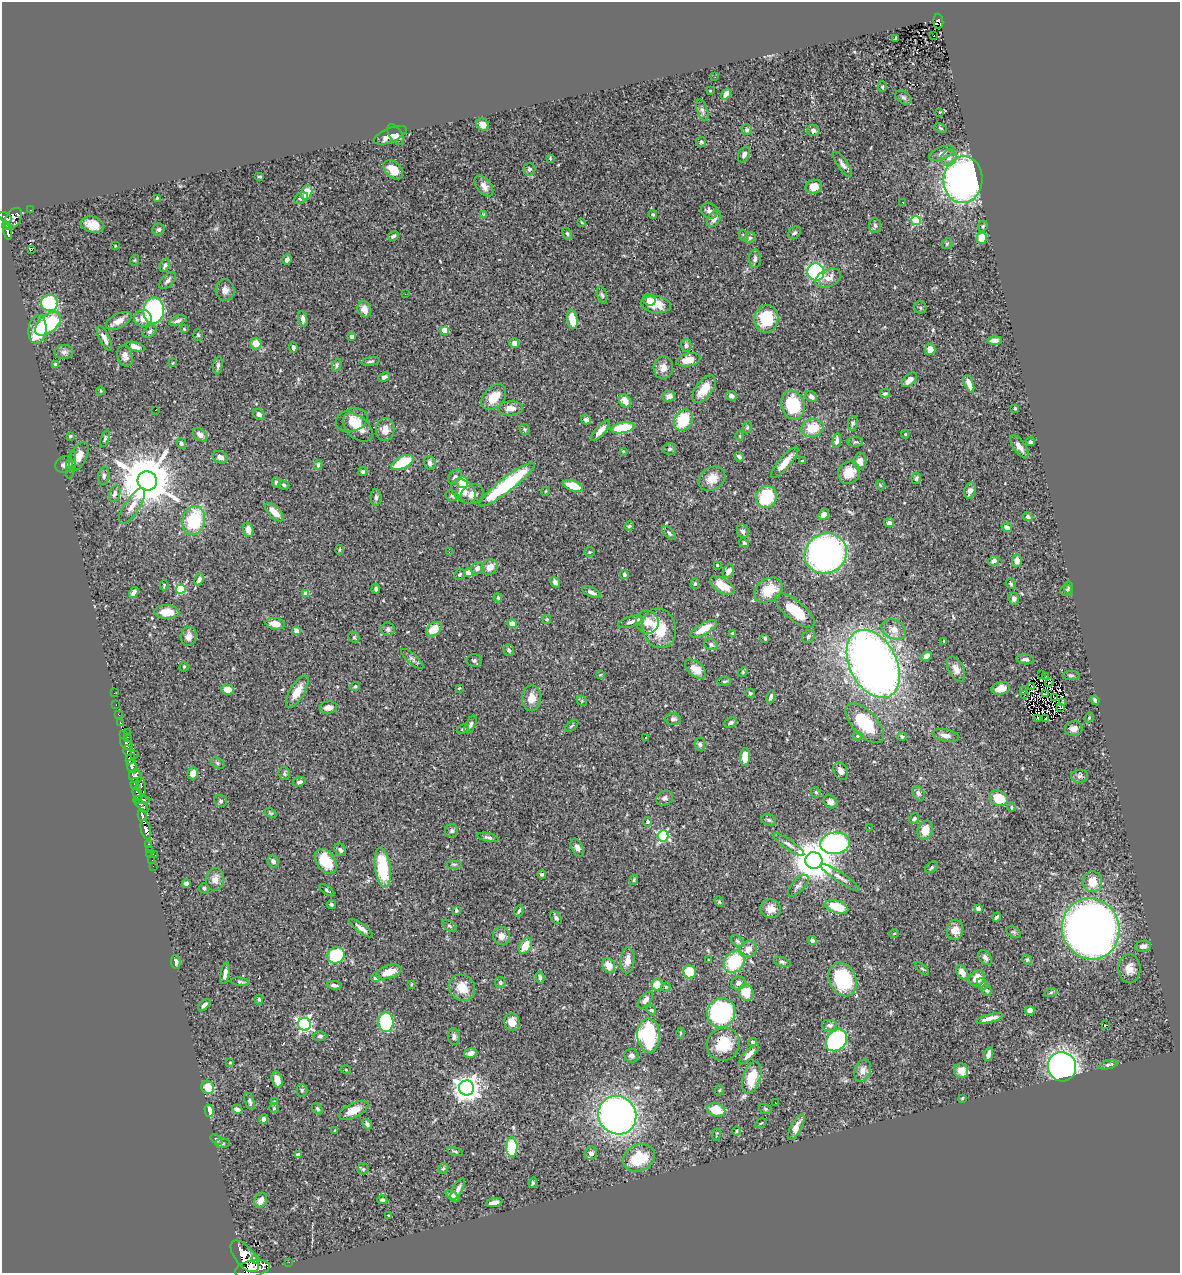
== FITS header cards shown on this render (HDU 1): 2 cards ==
NAXIS1  =                 1178
NAXIS2  =                 1271

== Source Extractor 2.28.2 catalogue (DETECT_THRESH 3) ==
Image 1178 x 1271 px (HDU 1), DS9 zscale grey, 1 PNG px = 1 image px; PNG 1182 x 1275 px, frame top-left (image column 1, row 1271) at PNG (2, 2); each listed source drawn as its Kron ellipse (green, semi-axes under 4 px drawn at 4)
Background 0.617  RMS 0.025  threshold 0.0758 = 3 sigma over >= 5 px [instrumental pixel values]
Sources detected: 479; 2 with non-positive FLUX_AUTO (blend fragments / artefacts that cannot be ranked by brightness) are neither listed nor drawn; the other 477 listed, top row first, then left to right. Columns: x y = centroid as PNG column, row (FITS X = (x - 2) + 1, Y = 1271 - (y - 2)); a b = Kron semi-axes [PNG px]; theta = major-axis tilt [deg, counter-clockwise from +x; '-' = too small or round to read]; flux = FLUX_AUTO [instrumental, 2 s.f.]
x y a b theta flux
938 21 8 5 -86 140
934 36 2 2 - 1.5
895 38 3 2 - 1.3
715 77 2 2 - 1.3
882 87 5 4 - 2.5
710 91 3 2 - 1.2
726 94 6 4 55 8.7
904 98 9 5 -34 4
702 110 11 5 -72 5.1
940 112 2 2 - 1.1
483 125 6 5 - 17
941 128 6 3 -26 2
747 130 5 5 - 3.2
813 130 6 5 - 6.4
390 135 17 7 22 17
395 135 11 6 -57 7.9
701 142 5 5 - 2.4
942 153 13 6 21 7.5
744 154 8 5 63 7
550 158 3 2 - 1.4
949 158 8 7 - 8.2
843 164 15 5 -56 7.6
529 169 6 6 - 3.9
393 170 11 7 -44 20
260 177 5 2 - 1.8
963 180 23 19 85 530
484 186 12 7 -51 11
814 187 8 7 - 18
307 193 7 5 75 19
157 198 3 2 - 1.5
301 198 8 5 30 5.5
903 202 3 2 - 6.2
30 210 2 2 - 4.1
709 211 9 7 -36 6.4
483 214 3 3 - 1.1
653 214 4 3 - 2
5 217 7 4 -31 300
13 218 11 7 59 470
714 219 9 6 59 9.7
916 221 5 4 - 110
582 222 3 2 - 1.6
92 225 12 8 -14 20
875 225 7 5 -86 4.3
6 226 4 3 - 140
983 226 6 4 66 2.5
158 229 6 5 - 3.6
8 232 8 3 -81 160
794 233 7 5 43 3.7
567 234 6 4 -62 2.7
743 235 6 3 -59 2.1
393 236 6 4 30 4.4
750 238 6 5 - 3.6
982 238 6 5 - 35
947 244 6 5 - 2.4
115 246 3 2 - 1.7
31 250 3 2 - 27
287 259 5 4 - 6
755 259 9 6 88 5.3
135 260 5 3 - 1.6
165 265 7 4 67 4.8
816 272 9 8 - 250
828 278 13 8 23 15
168 280 10 5 46 5.9
225 290 11 9 -85 10
405 294 3 2 - 1.5
602 295 8 5 -73 3.1
649 300 6 6 - 6.2
49 303 8 8 - 110
656 304 15 8 -9 34
920 308 6 6 - 3.2
364 309 8 6 -70 12
154 311 13 10 82 220
143 318 9 8 - 15
303 319 8 4 -78 6.6
572 319 10 5 -80 32
766 319 14 12 83 65
119 321 14 7 27 14
178 321 9 4 21 5.5
48 324 15 8 39 140
37 329 14 9 82 46
184 329 3 3 - 1.6
444 330 4 4 - 36
150 332 8 5 40 3.9
198 335 6 5 - 2.4
352 336 4 3 - 11
104 338 13 5 -64 10
994 340 7 4 1 7.6
514 343 5 4 - 7.2
256 344 6 5 - 20
686 345 6 5 - 4.9
135 347 9 4 -18 10
293 347 5 3 - 4.9
930 349 5 5 - 18
64 352 9 7 1 5.8
125 356 11 7 -75 8.7
688 360 12 6 12 21
371 361 9 3 12 2.8
172 363 4 2 - 1.2
55 364 3 3 - 3.2
337 365 7 4 70 2.6
218 366 9 4 81 4.1
663 368 11 10 - 12
384 377 6 4 25 5.3
909 380 9 5 44 12
969 384 9 4 -69 14
704 389 16 8 53 28
101 391 4 3 - 1.5
885 394 5 4 - 3.2
669 396 6 5 - 9.3
731 396 5 4 - 5.4
494 397 15 10 47 28
811 397 6 5 - 7.8
625 401 7 5 -56 16
793 405 15 11 -73 76
510 408 12 7 2 13
1015 408 3 3 - 1.6
155 410 2 2 - 0.81
259 414 6 5 - 5.4
352 420 16 11 15 17
586 420 5 4 - 4.5
683 420 11 8 59 68
853 423 7 5 81 3.1
358 427 17 11 -42 23
747 427 6 4 69 2.3
623 428 12 5 10 72
813 428 11 9 15 38
385 429 11 9 88 15
525 429 5 5 - 2.2
600 431 13 5 48 12
905 434 4 4 - 1.8
200 435 8 5 -38 10
70 436 3 3 - 2.9
740 436 5 3 - 1.5
105 439 9 4 72 3
837 441 7 4 82 6.2
855 442 8 4 0 2.8
1030 442 4 4 - 3.4
181 443 5 4 - 3.3
1019 447 13 6 -55 12
670 449 7 6 - 3.5
623 451 4 4 - 1.4
79 456 15 8 64 17
220 457 8 6 -24 7.3
739 457 5 4 - 3.9
802 461 3 3 - 2.5
860 461 8 6 86 12
402 462 12 6 27 58
785 462 20 6 50 22
430 463 7 5 -72 5.9
64 465 9 8 - 7.3
71 465 14 4 81 5
318 465 5 4 - 2.6
363 472 4 4 - 3
849 473 12 10 48 27
104 476 9 5 83 4.5
455 477 8 5 51 5.4
916 478 5 4 - 3.2
712 479 14 11 34 22
147 481 10 9 - 10000
463 482 6 5 - 44
276 483 5 4 - 4.6
507 484 34 7 38 150
284 485 6 4 -19 2.5
880 485 5 3 - 1.3
573 486 10 5 -19 40
970 490 8 6 67 11
464 491 14 10 -43 19
546 491 4 3 - 1.2
115 493 8 5 74 5.5
472 494 12 9 27 14
452 496 7 5 -14 3
376 497 8 5 89 3.7
766 497 11 10 - 83
132 506 21 7 56 15
274 512 12 5 -43 21
823 515 6 4 46 10
1028 517 5 4 - 3.8
194 521 15 11 76 100
889 523 5 4 - 5
629 526 5 4 - 1.9
1007 527 5 4 - 8.7
248 530 7 5 -75 12
743 531 7 6 - 5.4
669 533 8 4 -45 3.4
744 543 5 4 - 3.1
340 550 4 2 - 1.7
449 552 3 2 - 1.6
589 552 5 4 - 2.1
826 553 21 20 - 660
994 561 6 4 28 5.9
1017 561 6 5 - 8.7
717 565 3 3 - 1.9
490 567 8 7 - 15
477 568 6 6 - 10
728 571 7 5 59 10
468 573 4 4 - 22
460 574 6 5 - 2.9
624 574 4 4 - 3.3
199 579 6 4 63 5.5
555 582 6 4 -55 5
695 584 5 4 - 2.7
1011 584 6 4 -48 2.4
164 585 5 3 - 2.4
722 586 13 7 -33 31
1068 587 6 4 82 2.2
181 589 4 4 - 96
376 589 5 4 - 3.8
768 590 15 11 33 41
1066 590 6 5 - 2.7
591 592 10 4 -24 6.5
134 593 6 4 55 5.4
306 594 4 4 - 19
498 598 5 3 - 2.3
1014 599 6 5 - 5.4
795 611 24 9 -39 48
167 612 12 7 -2 27
547 619 4 4 - 2
630 622 13 5 18 6.5
647 622 11 11 - 21
275 624 9 6 -8 17
512 624 5 4 - 16
659 628 20 16 -73 52
388 629 7 6 - 4.1
434 629 8 6 37 26
704 629 15 5 29 27
894 629 13 9 -27 14
296 630 4 3 - 13
732 633 3 3 - 2.1
189 636 9 8 - 11
808 636 7 5 49 3.9
354 637 6 5 - 2.6
765 638 4 3 - 2.7
943 641 3 2 - 1.2
711 644 7 5 -26 4.8
509 650 6 5 - 4.6
926 656 5 4 - 7.7
412 659 14 5 -42 5.5
1025 659 9 5 -8 4.7
474 661 7 6 - 4.3
873 664 36 23 -63 1300
184 667 5 4 - 2.3
695 669 12 7 -38 17
956 669 13 7 -63 10
743 672 5 4 - 2.1
1041 674 3 2 - 2.6
600 675 4 2 - 1.1
1071 675 9 3 0 2.6
1046 676 3 2 - 2
724 681 7 3 7 2.3
1050 682 4 2 - 2
355 686 5 3 - 2.5
1031 686 3 2 - 0.78
459 688 3 3 - 1.3
1001 688 9 6 12 14
227 689 6 5 - 21
1024 690 2 2 - 1.1
297 692 18 7 59 21
114 693 3 2 - 4.2
750 693 5 4 - 2.6
1025 694 3 2 - 3.4
1045 694 4 2 - 1.8
771 697 7 4 77 5
531 698 13 9 87 21
1055 698 2 2 - 0.83
1095 700 5 3 - 4.6
582 701 6 4 -46 2.1
1063 702 3 2 - 1.6
116 704 3 2 - 13
328 707 9 6 7 12
1060 707 3 2 - 1.5
119 715 3 2 - 18
1038 718 3 2 - 2.4
1089 718 5 4 - 2.1
673 719 7 6 - 5.5
1046 719 3 2 - 1.4
121 723 4 3 - 120
731 723 6 4 24 4
865 723 25 12 -47 71
471 724 10 4 63 4.3
572 726 8 2 40 1.8
463 729 6 4 29 3
1074 729 9 7 10 10
127 732 2 2 - 27
123 734 2 2 - 20
945 735 13 6 -10 8
858 736 5 4 - 2.1
902 736 5 4 - 3.1
128 737 3 2 - 43
645 738 2 2 - 1.5
126 744 8 4 -43 190
700 744 7 5 -84 3.3
127 751 5 3 - 230
134 754 3 2 - 69
745 757 9 5 85 24
130 759 5 4 - 450
217 763 7 5 -28 3.4
131 766 6 5 - 970
840 771 9 6 -63 8.5
193 773 6 5 - 13
284 774 7 5 -73 3.1
135 776 7 6 - 650
1079 776 8 6 3 4.9
299 782 6 4 16 4.5
135 784 6 3 -84 320
141 786 9 5 -79 190
816 792 5 4 - 2.3
918 793 8 5 -58 4.3
138 794 7 4 -66 420
664 798 9 7 23 5.9
999 798 9 7 -24 49
142 800 8 3 0 290
220 801 6 6 - 3.2
830 802 7 6 - 6.6
142 806 8 4 -45 270
1011 807 5 3 - 1.7
271 813 6 4 -32 2.2
142 815 6 4 -76 340
914 819 6 4 58 2.4
769 820 7 5 -17 3.3
647 822 4 4 - 4.4
869 828 2 2 - 1.4
146 830 10 4 -77 840
925 830 9 7 70 20
452 831 6 6 - 3.7
663 836 5 5 - 210
488 837 11 4 -12 4.1
835 843 15 10 7 360
148 844 4 3 - 21
789 844 18 5 -34 8
577 847 9 5 -62 6.2
149 849 3 3 - 29
340 850 7 5 -55 4.3
150 853 3 3 - 19
155 855 3 2 - 32
152 860 2 2 - 2.5
814 860 8 8 - 5400
273 861 6 5 - 5.2
326 861 14 9 -54 60
454 864 8 3 0 2.6
153 866 2 2 - 6.3
932 867 7 5 40 3
383 868 20 7 -82 81
542 874 4 4 - 3.2
840 877 23 5 -33 9.7
215 879 11 9 79 12
634 880 5 4 - 2.1
1092 882 10 9 - 27
186 883 4 4 - 5.9
798 886 13 6 47 6.7
204 888 5 5 - 2.9
327 890 9 3 -35 2.7
719 902 5 4 - 2
331 904 5 4 - 3.2
837 907 12 6 -17 49
978 908 4 3 - 10
771 909 10 9 - 14
456 910 3 3 - 3.6
519 911 6 3 65 2.5
997 917 5 3 - 3.1
556 918 7 5 -56 5.2
449 926 8 5 -36 2.7
361 928 14 4 -36 8.8
1091 929 31 28 -72 1800
955 930 10 8 80 16
1013 932 8 5 -26 2.8
894 934 5 3 - 1.4
502 936 9 8 - 11
812 940 5 4 - 5.8
737 941 7 5 -36 3
525 946 9 5 60 26
1143 946 8 5 9 7.1
748 949 9 7 38 14
336 955 9 8 - 69
985 958 8 5 -56 5.9
628 960 13 7 85 13
708 960 3 2 - 1
1027 960 5 4 - 2.4
176 962 7 4 -81 5.9
734 962 12 9 52 88
782 962 8 4 -18 3.4
609 965 8 6 -65 19
1129 968 14 11 -87 16
922 969 8 3 -44 2.4
389 972 13 6 17 22
689 972 6 6 - 48
962 972 8 5 -53 11
225 974 11 4 79 7.7
375 978 4 4 - 2.7
540 978 6 4 -80 3.9
977 978 9 7 41 21
843 979 17 13 -66 110
240 982 9 4 -8 3.1
500 983 5 5 - 3.7
738 983 7 6 - 7.2
412 984 4 2 - 1.1
982 984 6 5 - 3.6
334 985 7 3 -9 3.9
657 985 6 5 - 26
666 987 5 4 - 1.9
462 988 14 12 -47 29
986 990 6 4 -59 3.3
746 992 8 7 - 35
1051 992 6 4 20 2
259 999 5 4 - 2.2
645 1000 10 5 49 7.5
204 1005 7 4 41 5
651 1010 5 4 - 3.1
1030 1010 5 4 - 11
721 1013 15 13 66 230
990 1018 14 4 14 12
386 1022 9 7 -90 150
512 1022 9 7 -79 15
304 1024 6 6 - 360
830 1025 8 6 0 5
1106 1025 3 2 - 23
680 1033 5 3 - 1.6
649 1035 17 11 -88 190
320 1036 6 4 0 3.1
454 1037 8 6 -86 5.1
836 1040 12 9 49 220
753 1042 4 4 - 3.6
723 1044 17 16 - 49
471 1053 6 5 - 11
749 1054 13 4 44 9.2
988 1054 7 4 72 7.8
632 1056 7 6 - 5.9
230 1063 4 3 - 1.6
1108 1065 10 4 14 3.7
1062 1067 15 14 - 860
346 1070 5 3 - 1.2
863 1070 11 8 68 11
961 1071 7 7 - 17
752 1078 16 9 73 42
277 1079 8 5 -74 12
208 1087 7 6 - 29
467 1088 7 7 - 1600
302 1090 6 5 - 2.8
720 1090 5 3 - 1.7
962 1098 4 3 - 1.9
250 1101 9 5 -73 4.1
274 1101 3 2 - 1.2
775 1102 2 2 - 1.5
274 1108 4 4 - 2.5
237 1109 5 4 - 6.5
317 1109 6 4 -49 2.7
765 1109 6 5 - 2.3
353 1110 16 7 24 24
716 1110 9 6 -17 39
209 1111 6 4 -74 16
617 1115 20 18 -51 680
263 1119 5 4 - 4.3
761 1123 6 2 31 1.4
367 1124 6 4 -52 3.7
796 1127 14 5 62 13
335 1130 3 2 - 1.1
737 1131 5 3 - 1.6
717 1135 6 2 81 1.5
217 1139 7 4 -36 2.5
222 1143 7 5 0 3.2
512 1147 9 6 -88 78
455 1151 8 3 -11 2.3
591 1153 7 6 - 8.4
298 1155 4 3 - 10
639 1158 16 13 28 70
443 1168 6 4 45 2.2
363 1169 5 5 - 2.5
533 1183 5 3 - 2.2
458 1189 12 5 60 6.5
453 1196 8 4 -38 8.6
261 1200 8 5 66 12
382 1200 5 4 - 2.9
494 1203 8 4 11 12
388 1215 4 2 - 1.4
245 1256 19 9 -51 3200
255 1259 4 3 - 260
289 1262 2 2 - 6
252 1269 18 8 12 2700
At the frame edge (FLAGS 8, measured only in part): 1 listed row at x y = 252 1269
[2 non-positive-flux detections neither listed nor drawn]